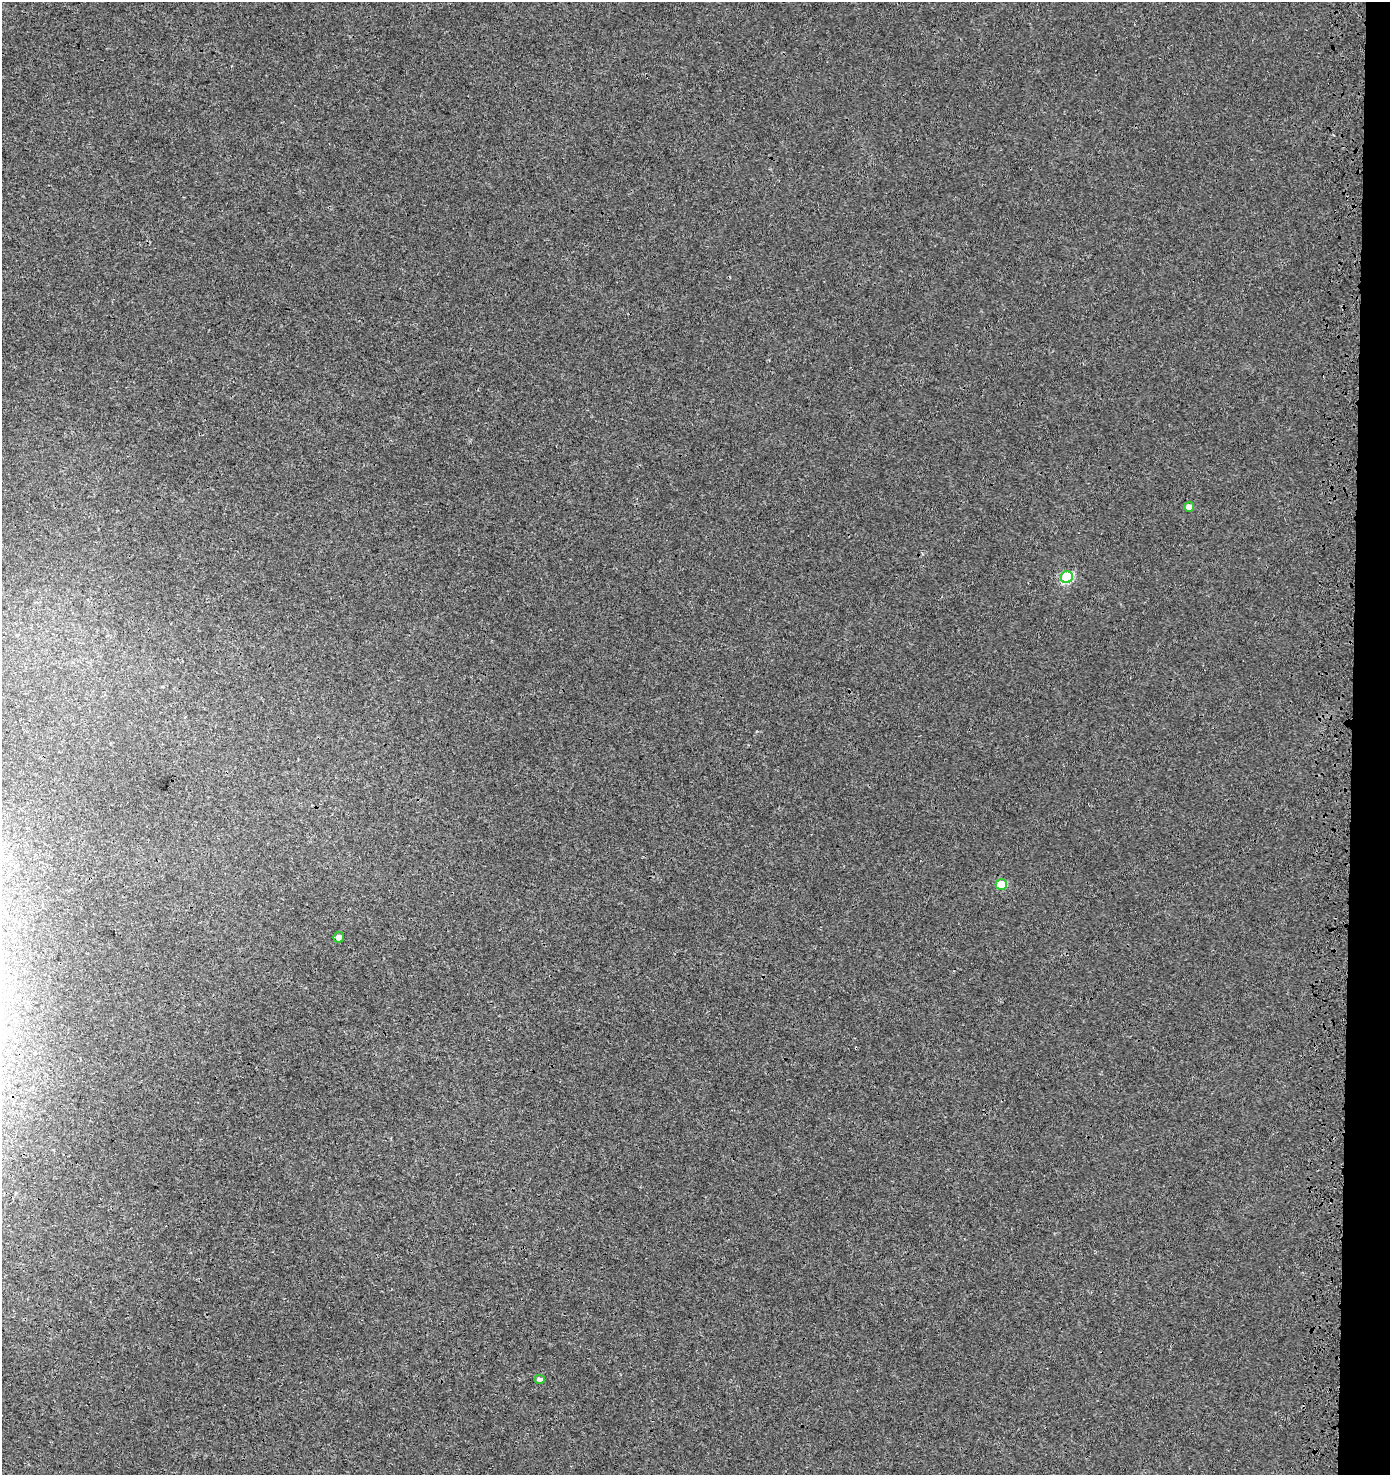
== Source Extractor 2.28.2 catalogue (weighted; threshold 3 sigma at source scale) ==
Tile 6 of 3 x 3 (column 3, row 2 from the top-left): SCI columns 3105-4492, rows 1582-3054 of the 4870 x 4628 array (HDU 1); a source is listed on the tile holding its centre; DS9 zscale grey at full resolution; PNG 1392 x 1477 px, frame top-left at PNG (2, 2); each listed source drawn as its Kron ellipse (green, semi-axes under 4 px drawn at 4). Shown black and unused: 3% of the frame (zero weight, under 3 of 4 exposures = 9% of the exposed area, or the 3 px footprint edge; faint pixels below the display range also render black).
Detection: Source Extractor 2.28.2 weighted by HDU 2 'WHT'; one run over the whole footprint, this tile lists its part. Background 0.00235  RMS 0.0026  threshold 0.0115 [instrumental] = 3 sigma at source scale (4.5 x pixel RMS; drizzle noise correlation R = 1.50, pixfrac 1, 0.0396/0.0396 arcsec/px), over >= 5 px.
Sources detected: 5; all 5 listed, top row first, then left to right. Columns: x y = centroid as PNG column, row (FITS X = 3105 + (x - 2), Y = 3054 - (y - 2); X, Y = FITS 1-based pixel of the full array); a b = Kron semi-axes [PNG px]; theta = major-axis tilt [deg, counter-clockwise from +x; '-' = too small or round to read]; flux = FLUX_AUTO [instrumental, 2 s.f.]
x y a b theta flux
1189 507 5 5 - 1.8
1067 577 6 6 - 22
1001 885 5 5 - 9
339 937 5 5 - 1
540 1379 5 4 - 0.86